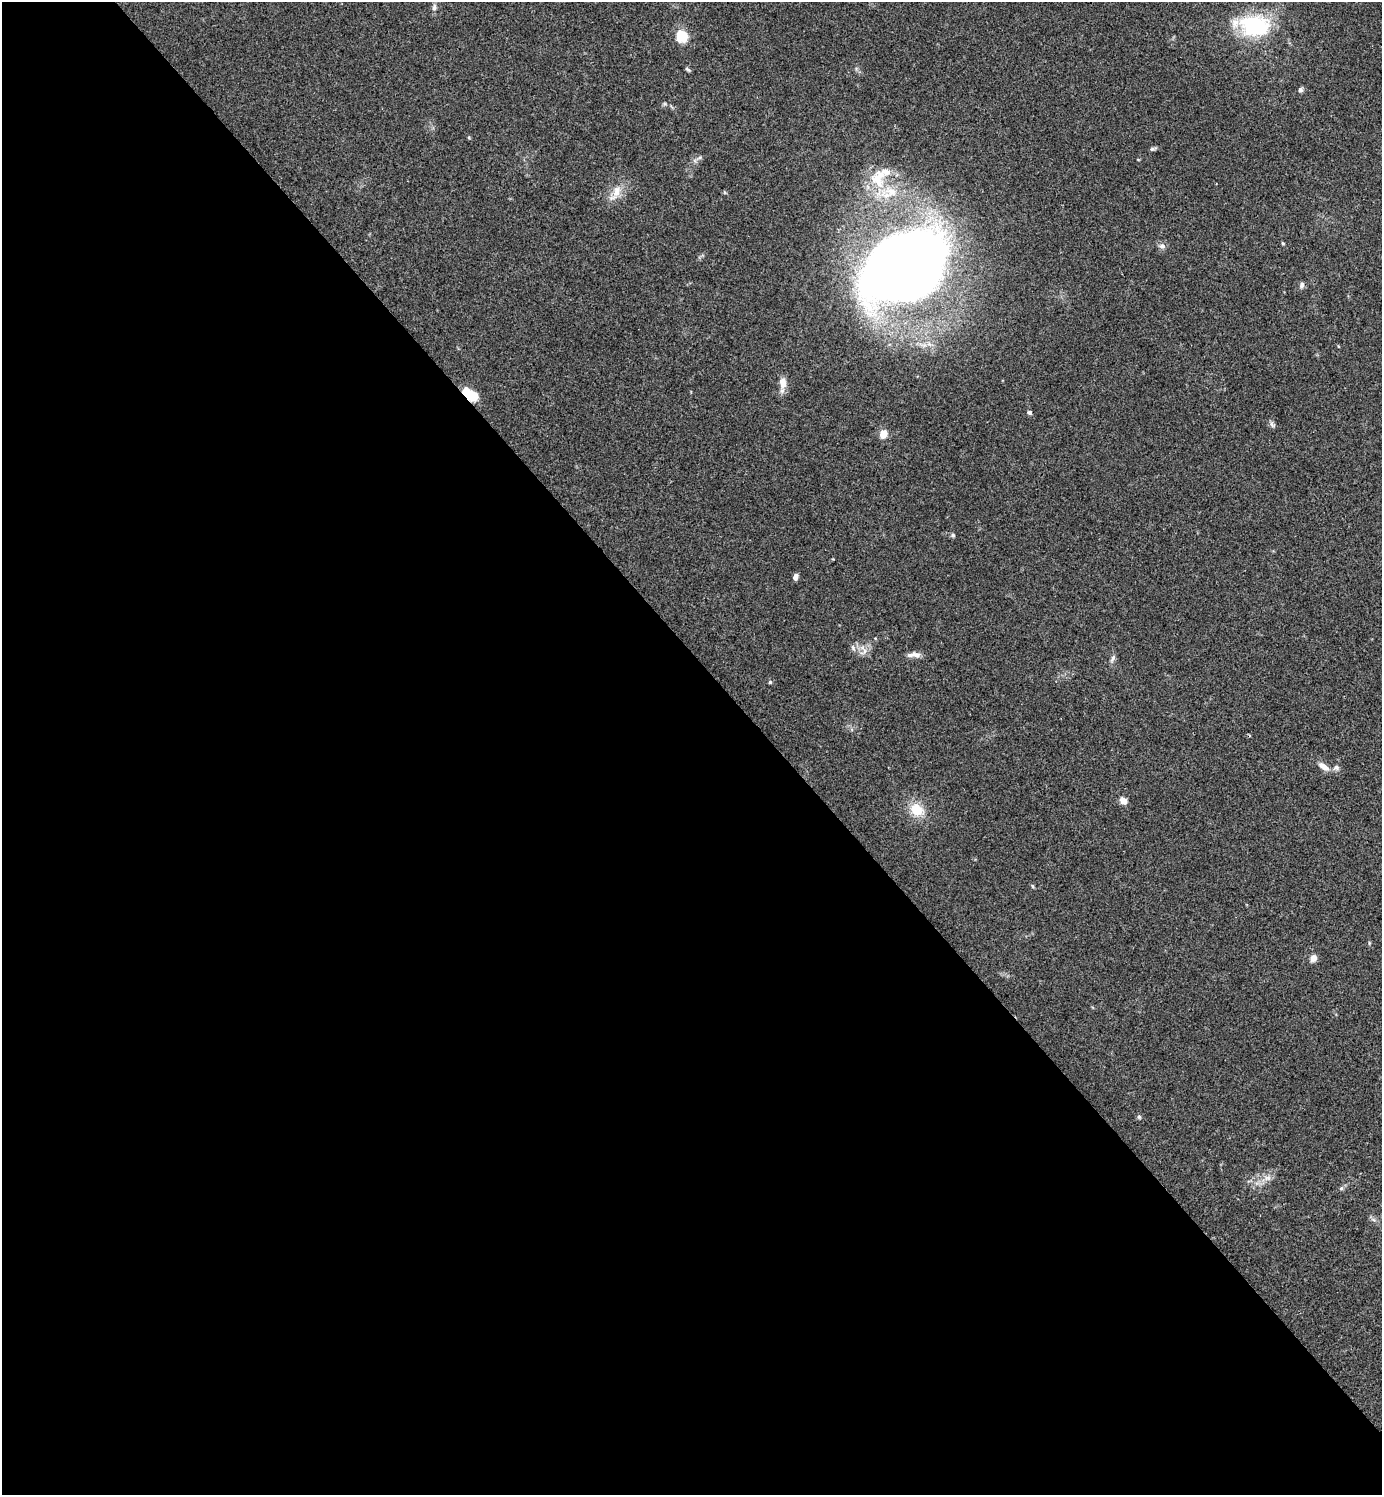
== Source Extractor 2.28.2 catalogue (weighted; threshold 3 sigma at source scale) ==
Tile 9 of 4 x 4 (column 1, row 3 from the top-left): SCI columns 160-1539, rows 1499-2991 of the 5980 x 5981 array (HDU 1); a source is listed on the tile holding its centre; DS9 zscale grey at full resolution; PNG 1384 x 1497 px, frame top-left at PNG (2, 2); no overlay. Shown black and unused: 56% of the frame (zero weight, under 3 of 4 exposures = <1% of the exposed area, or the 3 px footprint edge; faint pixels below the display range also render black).
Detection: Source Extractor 2.28.2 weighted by HDU 2 'WHT'; one run over the whole footprint, this tile lists its part. Background 0.115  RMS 0.0066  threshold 0.0295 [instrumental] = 3 sigma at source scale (4.5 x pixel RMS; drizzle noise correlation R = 1.50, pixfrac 1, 0.05/0.05 arcsec/px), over >= 5 px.
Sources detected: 36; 4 inside a brighter listed object's ellipse — not listed separately; the other 32 listed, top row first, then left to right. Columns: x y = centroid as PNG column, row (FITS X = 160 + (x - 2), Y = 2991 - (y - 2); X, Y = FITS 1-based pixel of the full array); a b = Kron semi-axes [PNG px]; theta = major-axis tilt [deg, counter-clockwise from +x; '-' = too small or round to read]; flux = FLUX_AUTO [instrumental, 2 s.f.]
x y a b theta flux
434 7 10 6 84 2.2
1255 26 22 15 -6 71
682 36 12 10 -32 15
687 69 8 4 -35 1
1300 90 6 6 - 1.6
1152 149 7 5 2 1.2
877 180 29 16 -54 22
616 191 17 10 72 7.5
1283 243 4 4 - 0.67
1162 246 9 6 -14 2.1
904 267 76 52 24 890
1302 285 8 6 66 1.8
783 383 13 9 -81 6
470 394 17 9 -31 17
1029 413 6 5 - 1.4
1272 424 10 4 -46 1.6
883 434 10 9 - 5.4
953 535 6 5 - 1.2
795 577 7 5 80 2.8
853 648 9 5 -64 1.6
864 651 7 4 89 1.9
916 655 12 6 -18 3.1
1113 658 9 5 69 1.8
770 682 5 4 - 0.79
1324 767 15 6 -35 5.4
1336 767 8 7 - 2
1123 801 7 6 - 5.1
916 810 17 14 -36 13
1032 886 6 3 -70 0.73
1313 958 8 7 - 3.7
1139 1117 6 5 - 1.1
1341 1188 6 5 - 1.2
Overlapping masked pixels (flux is a lower limit): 1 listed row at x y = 470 394